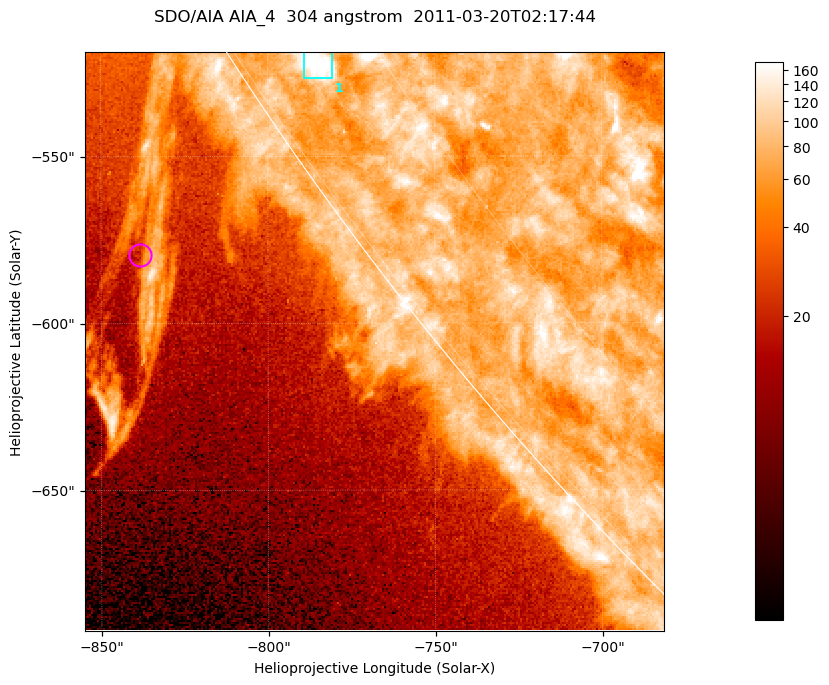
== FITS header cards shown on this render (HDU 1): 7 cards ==
TELESCOP= 'SDO/AIA '           / For AIA: SDO/AIA
INSTRUME= 'AIA_4   '           / For AIA: AIA_ATA1, AIA_ATA2, AIA_ATA3 or AIA_AT
WAVELNTH=                  304 / [angstrom] Wavelength
WAVEUNIT= 'angstrom'           / Wavelength unit: angstrom
DATE-OBS= '2011-03-20T02:17:44.123' / [ISO] Date when observation started; ISO 8
CTYPE1  = 'HPLN-TAN'           / CTYPE1; Typically HPLN
CTYPE2  = 'HPLT-TAN'           / CTYPE2; Typically HPLT

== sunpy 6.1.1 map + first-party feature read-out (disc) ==
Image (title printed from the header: SDO/AIA AIA_4  304 angstrom  2011-03-20T02:17:44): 289 x 289 px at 0.6 arcsec/px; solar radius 964 arcsec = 1606 px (partial field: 0.4% of the solar disc is inside the frame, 38% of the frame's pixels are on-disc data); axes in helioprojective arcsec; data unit not stated in the header (colour bar unlabelled)
Orientation: roll -0.132 deg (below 1 deg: not rotated)
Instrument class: DISC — disc imager (sunpy class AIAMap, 304 A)
Bright regions (active regions / flare kernels): reference = the on-disc median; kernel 3 px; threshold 5 sigma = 100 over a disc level ~78.3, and >= 1.15x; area >= 83 px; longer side >= 3 px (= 1.8 arcsec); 1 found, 1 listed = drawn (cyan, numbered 1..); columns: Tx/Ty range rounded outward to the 2 arcsec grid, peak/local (2 s.f.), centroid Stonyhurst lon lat
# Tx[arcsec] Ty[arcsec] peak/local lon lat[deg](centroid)
1 -790..-780 -528..-518 3.1 -80 -34
Off-limb structures (1.02-1.3 R_sun): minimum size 41 px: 3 found; the strongest spans PA ~120..125 deg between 1.02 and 1.11 R_sun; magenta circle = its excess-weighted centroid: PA ~125 deg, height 1.06 R_sun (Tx ~-838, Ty ~-580 arcsec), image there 1.6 x the reference